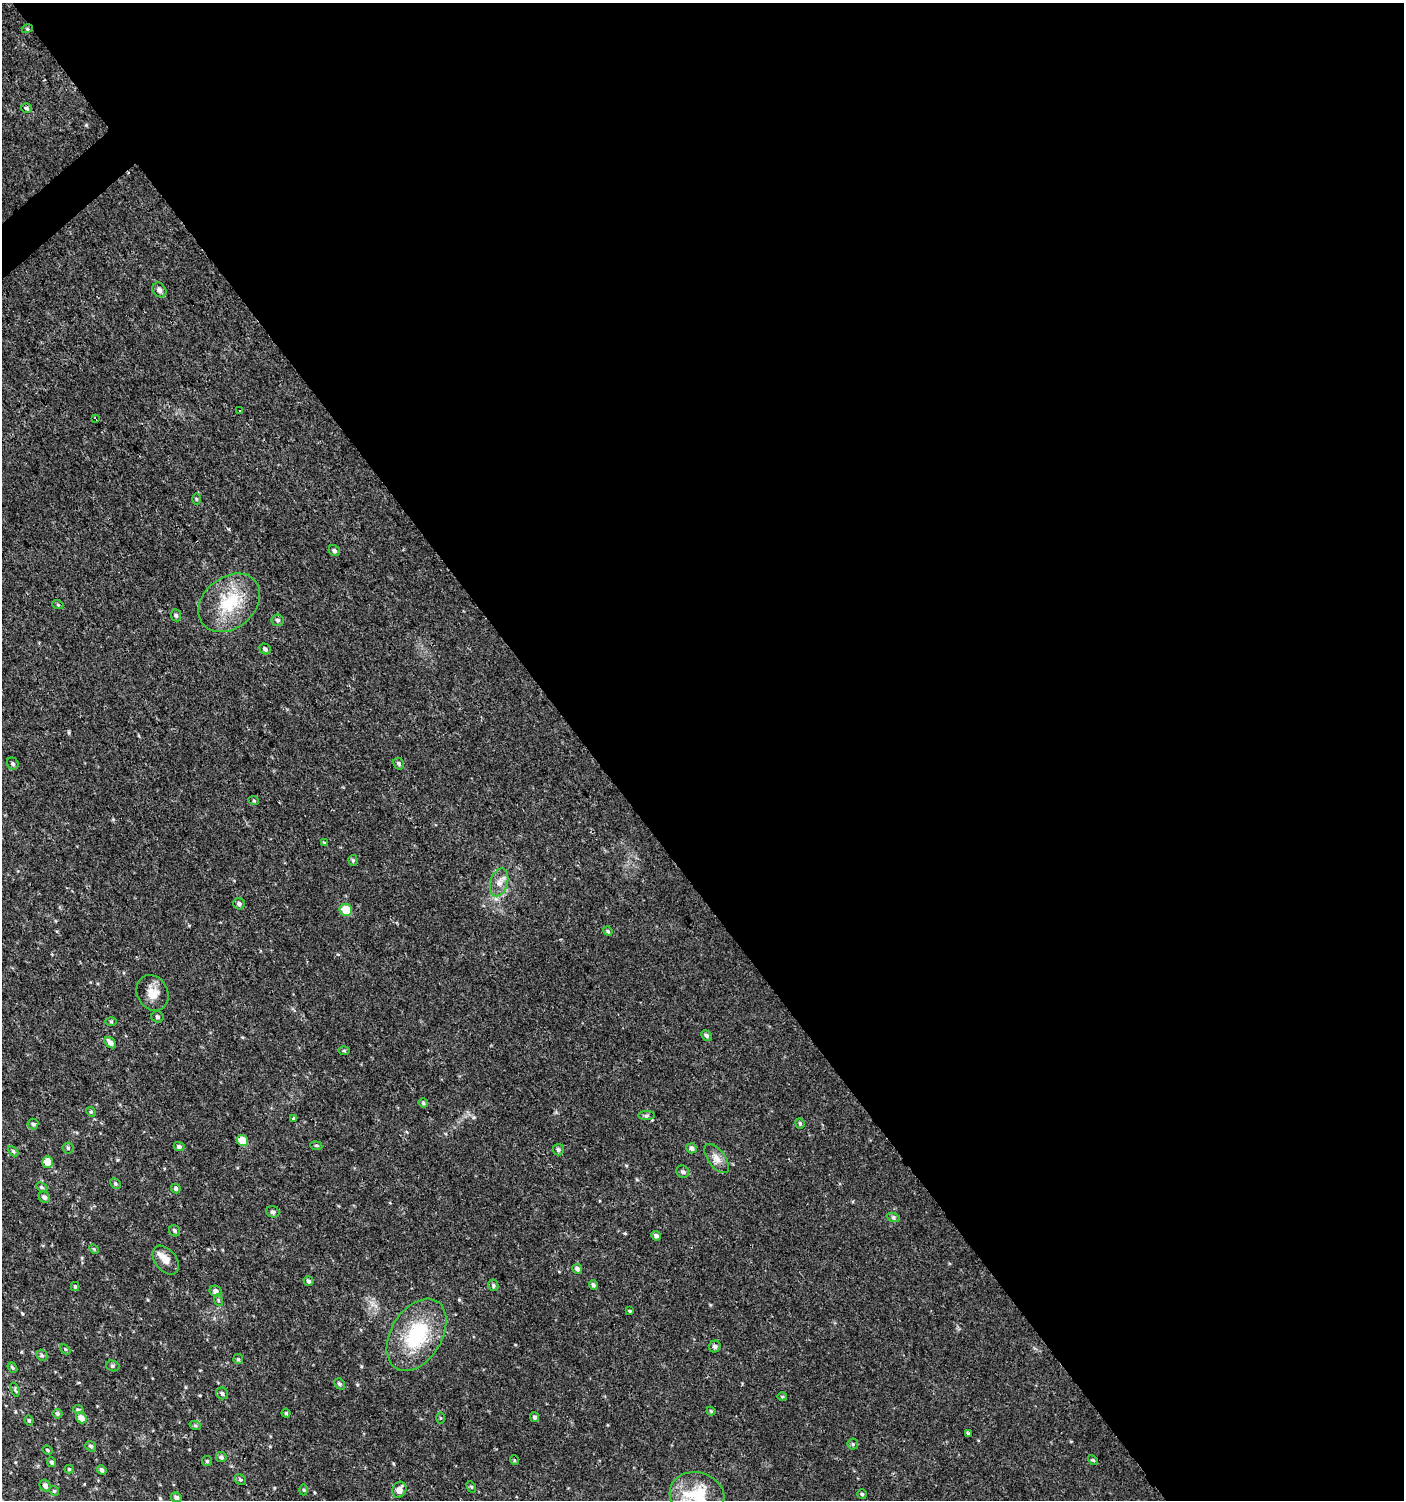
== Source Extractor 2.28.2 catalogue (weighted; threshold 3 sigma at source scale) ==
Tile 8 of 4 x 4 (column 4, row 2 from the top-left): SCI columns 4409-5810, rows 2999-4496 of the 5950 x 5999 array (HDU 1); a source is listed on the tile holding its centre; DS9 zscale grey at full resolution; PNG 1406 x 1502 px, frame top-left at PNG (2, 3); each listed source drawn as its Kron ellipse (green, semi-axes under 4 px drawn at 4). Shown black and unused: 58% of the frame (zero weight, under 2 of 3 exposures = <1% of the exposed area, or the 3 px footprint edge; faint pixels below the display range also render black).
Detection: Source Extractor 2.28.2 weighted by HDU 2 'WHT'; one run over the whole footprint, this tile lists its part. Background 0.0134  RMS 0.0026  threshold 0.0116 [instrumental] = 3 sigma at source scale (4.5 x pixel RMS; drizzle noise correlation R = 1.50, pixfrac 1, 0.0396/0.0396 arcsec/px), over >= 5 px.
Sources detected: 104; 2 cosmic-ray / hot-pixel residue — neither listed nor drawn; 1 inside a brighter listed object's ellipse — not listed separately; the other 101 listed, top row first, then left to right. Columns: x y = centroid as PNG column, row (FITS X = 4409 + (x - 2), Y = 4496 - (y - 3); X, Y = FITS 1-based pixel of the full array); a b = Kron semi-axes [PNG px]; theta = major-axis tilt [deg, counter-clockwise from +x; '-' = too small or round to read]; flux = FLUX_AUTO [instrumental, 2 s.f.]
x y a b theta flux
27 29 5 3 - 0.28
26 108 5 4 - 0.54
159 290 8 6 -50 0.96
240 411 4 3 - 0.23
95 419 3 2 - 0.21
196 499 5 3 - 0.27
334 551 6 5 - 0.63
229 603 34 25 40 12
58 605 5 3 - 0.25
176 615 6 5 - 0.54
278 620 6 6 - 0.64
265 649 6 5 - 0.65
13 764 6 5 - 0.56
399 764 6 5 - 0.48
254 801 5 3 - 0.21
325 843 4 3 - 0.32
353 860 5 4 - 0.4
499 882 14 8 73 2
239 904 6 5 - 0.81
346 910 6 6 - 4.5
608 931 5 4 - 0.33
153 993 18 15 -63 3.3
158 1017 6 5 - 0.5
111 1022 6 4 -1 0.31
706 1035 6 4 -44 0.6
110 1043 6 4 -46 1.3
344 1051 5 3 - 0.3
423 1103 5 4 - 0.4
91 1112 5 4 - 0.33
647 1116 8 4 0 0.47
293 1119 3 3 - 1.2
800 1123 5 4 - 0.37
33 1124 5 5 - 0.39
242 1140 5 5 - 4.4
316 1146 6 3 -8 0.34
179 1147 5 4 - 0.56
68 1148 5 5 - 0.42
692 1148 5 5 - 0.91
558 1150 6 5 - 0.59
13 1151 6 3 -46 0.35
717 1158 17 8 -53 2.1
47 1162 6 5 - 3
683 1172 6 6 - 0.56
115 1184 6 5 - 0.39
42 1187 6 4 -28 0.49
176 1188 5 4 - 0.57
44 1197 6 5 - 0.77
273 1212 7 5 -22 0.63
893 1217 7 4 -19 0.45
175 1231 6 5 - 0.52
656 1236 5 4 - 0.76
94 1249 6 3 -45 0.27
166 1260 16 10 -51 2.3
577 1269 5 4 - 0.76
309 1281 5 4 - 0.47
493 1285 6 5 - 0.45
593 1285 5 4 - 0.56
75 1287 4 4 - 0.25
215 1291 6 5 - 1
218 1300 6 4 -72 0.32
629 1311 3 2 - 0.28
416 1335 39 25 59 18
715 1347 6 5 - 0.68
65 1349 6 4 -45 0.31
42 1355 6 5 - 0.42
238 1359 5 5 - 0.37
113 1366 7 5 -16 0.54
12 1368 6 3 -52 0.35
340 1384 6 4 -50 0.49
15 1390 8 4 -72 0.38
222 1393 6 6 - 0.62
782 1396 5 3 - 0.28
78 1410 5 4 - 0.49
711 1411 4 3 - 0.27
286 1413 4 4 - 0.36
57 1414 5 5 - 0.45
535 1417 5 4 - 0.62
81 1418 6 5 - 2.1
440 1418 6 4 -90 0.29
29 1421 5 3 - 0.34
195 1425 6 4 -19 0.35
968 1433 3 3 - 1.1
853 1444 5 5 - 0.38
91 1446 6 5 - 0.59
47 1450 5 3 - 0.35
221 1457 5 5 - 0.64
514 1460 5 3 - 0.23
1093 1460 6 3 -43 0.27
207 1461 5 5 - 0.43
52 1462 5 4 - 0.61
69 1469 4 4 - 0.33
102 1470 5 4 - 0.67
240 1480 6 5 - 0.42
45 1485 6 5 - 0.97
471 1487 6 4 -62 0.34
304 1490 5 3 - 0.28
399 1490 8 7 - 2
54 1491 5 4 - 0.35
862 1494 5 4 - 0.38
697 1495 28 22 -17 13
176 1497 5 4 - 0.79
Overlapping masked pixels (flux is a lower limit): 1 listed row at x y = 27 29
Isophote crosses this tile's border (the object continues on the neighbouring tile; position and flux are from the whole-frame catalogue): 1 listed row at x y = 697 1495